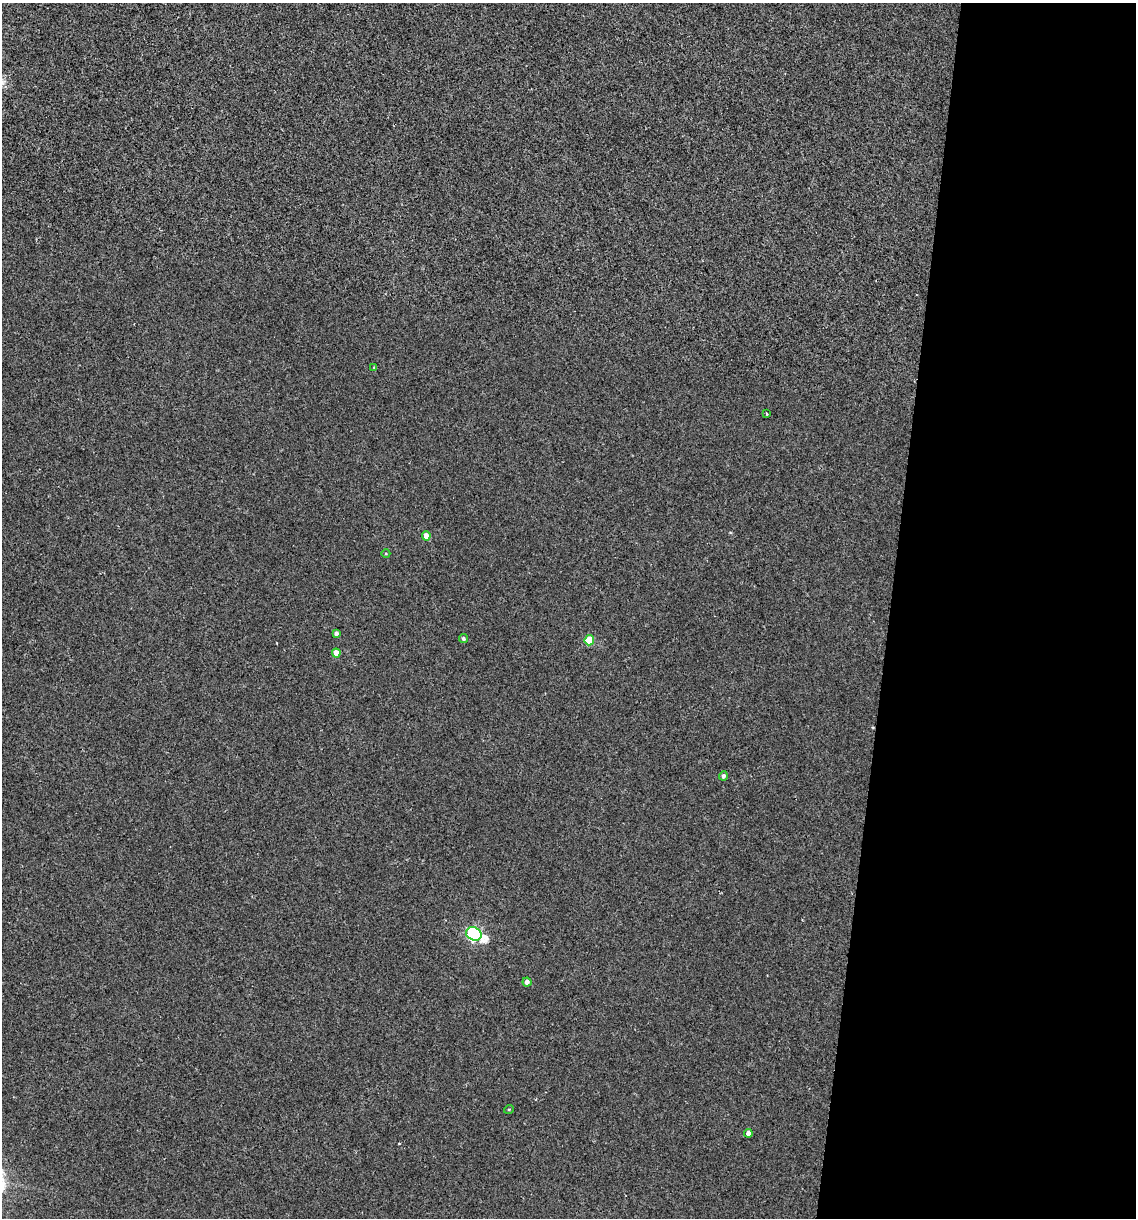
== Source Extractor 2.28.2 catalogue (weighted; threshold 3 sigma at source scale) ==
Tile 12 of 4 x 4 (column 4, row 3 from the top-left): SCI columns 3521-4654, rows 1219-2434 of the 4889 x 4866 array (HDU 1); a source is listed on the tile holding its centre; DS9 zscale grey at full resolution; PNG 1138 x 1220 px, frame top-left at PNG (2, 3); each listed source drawn as its Kron ellipse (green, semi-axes under 4 px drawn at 4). Shown black and unused: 22% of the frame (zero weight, under 2 of 3 exposures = <1% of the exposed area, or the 3 px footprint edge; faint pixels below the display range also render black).
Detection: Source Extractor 2.28.2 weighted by HDU 2 'WHT'; one run over the whole footprint, this tile lists its part. Background 0.00157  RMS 0.005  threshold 0.0226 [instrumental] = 3 sigma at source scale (4.5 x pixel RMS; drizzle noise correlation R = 1.50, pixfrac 1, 0.05/0.05 arcsec/px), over >= 5 px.
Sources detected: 13; all 13 listed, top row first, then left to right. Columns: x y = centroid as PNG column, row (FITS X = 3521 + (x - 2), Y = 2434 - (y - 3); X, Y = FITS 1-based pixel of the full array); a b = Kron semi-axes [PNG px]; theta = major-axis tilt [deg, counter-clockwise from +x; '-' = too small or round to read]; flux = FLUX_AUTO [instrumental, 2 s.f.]
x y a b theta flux
374 367 4 3 - 0.39
767 413 3 2 - 0.42
426 536 4 4 - 4.4
386 553 4 3 - 0.44
336 633 4 4 - 1.5
463 638 4 4 - 0.88
589 640 5 5 - 14
336 653 4 4 - 5
723 776 4 4 - 1.2
474 934 8 6 -25 99
527 982 4 4 - 1.8
509 1109 5 3 - 0.38
748 1133 4 4 - 2.3